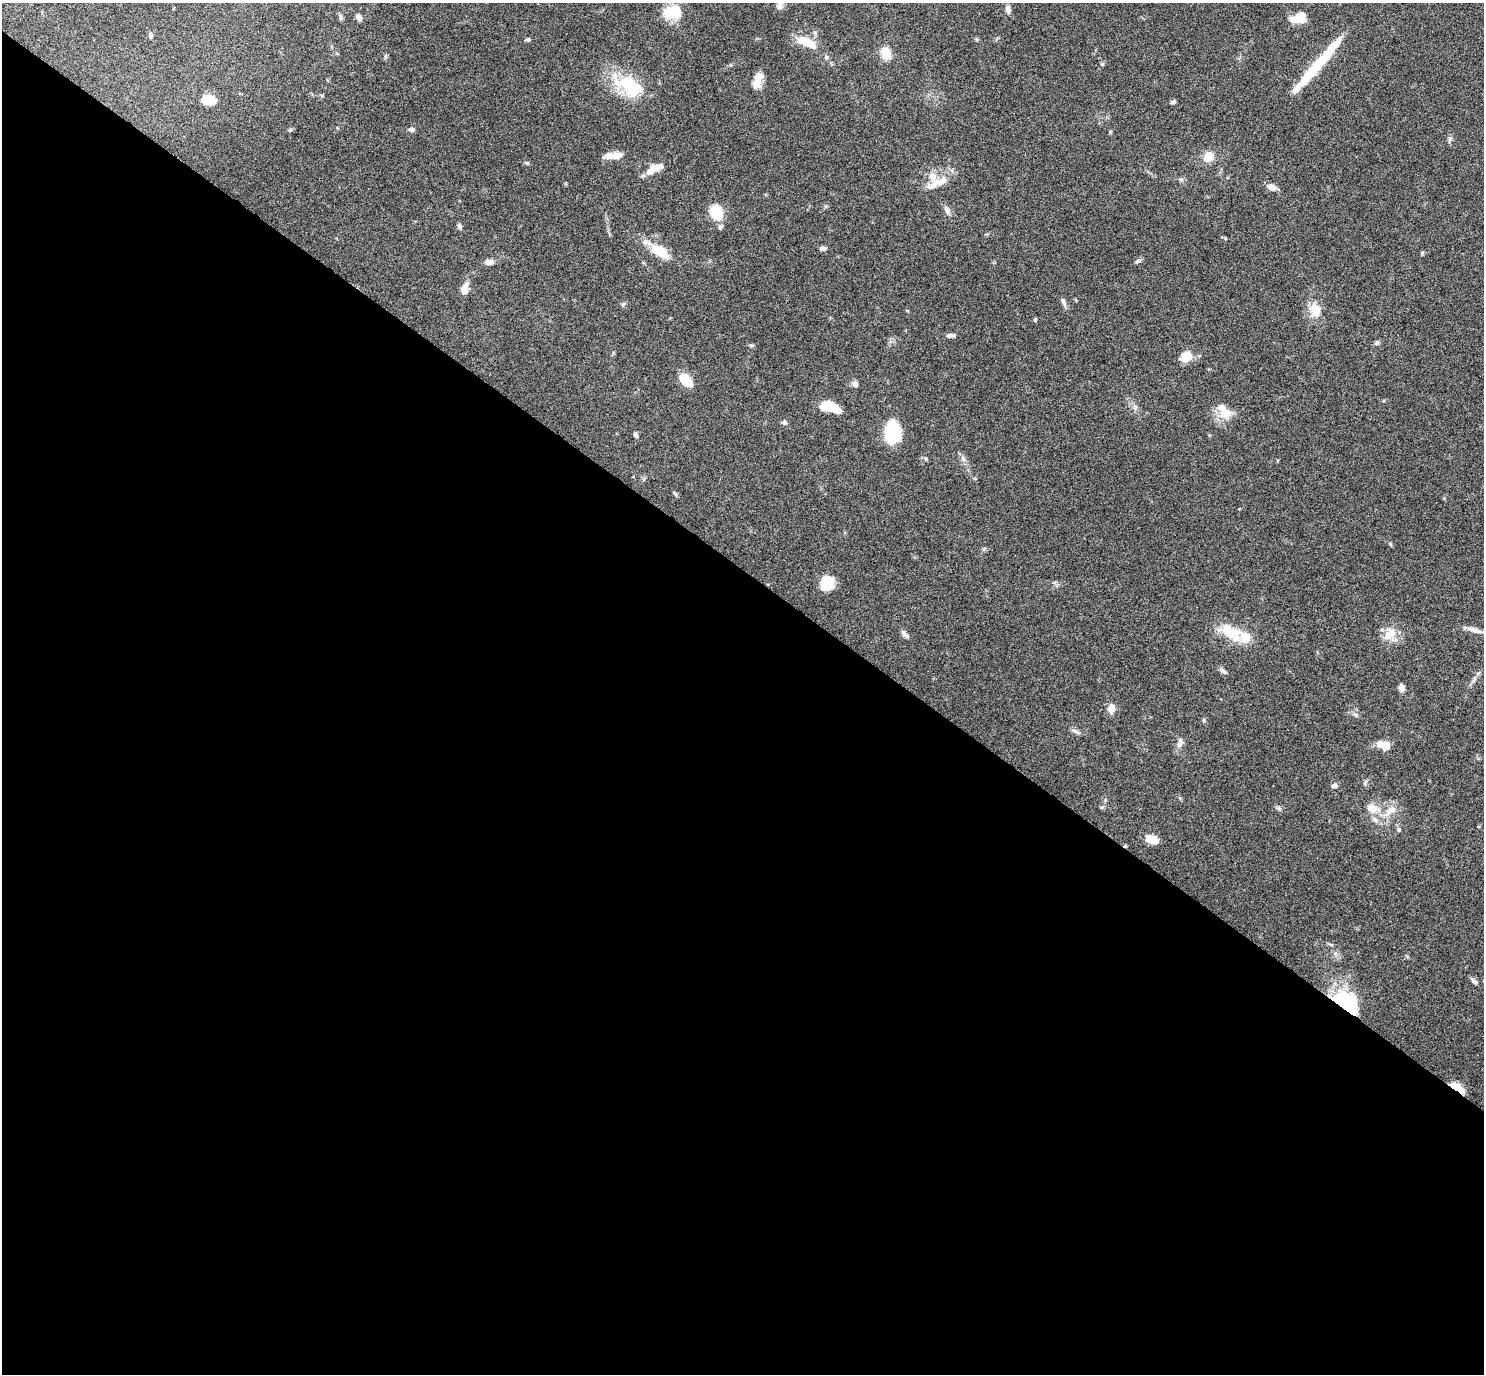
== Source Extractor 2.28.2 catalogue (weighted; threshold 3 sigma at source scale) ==
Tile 14 of 4 x 4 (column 2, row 4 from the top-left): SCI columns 1484-2965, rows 153-1524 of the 5931 x 5935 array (HDU 1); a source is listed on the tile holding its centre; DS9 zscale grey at full resolution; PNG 1486 x 1376 px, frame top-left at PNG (2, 3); no overlay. Shown black and unused: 59% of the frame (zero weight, under 4 of 8 exposures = <1% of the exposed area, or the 3 px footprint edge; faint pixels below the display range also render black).
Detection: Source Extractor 2.28.2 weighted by HDU 2 'WHT'; one run over the whole footprint, this tile lists its part. Background 0.0857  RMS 0.004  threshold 0.0165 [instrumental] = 3 sigma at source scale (4.09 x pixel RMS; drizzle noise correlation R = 1.36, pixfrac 0.8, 0.05/0.05 arcsec/px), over >= 5 px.
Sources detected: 82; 1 inside a brighter object's white glare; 1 cosmic-ray / hot-pixel residue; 1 long thin detection or spike segment (spike, bleed or trail) — not listed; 6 inside a brighter listed object's ellipse — not listed separately; the other 73 listed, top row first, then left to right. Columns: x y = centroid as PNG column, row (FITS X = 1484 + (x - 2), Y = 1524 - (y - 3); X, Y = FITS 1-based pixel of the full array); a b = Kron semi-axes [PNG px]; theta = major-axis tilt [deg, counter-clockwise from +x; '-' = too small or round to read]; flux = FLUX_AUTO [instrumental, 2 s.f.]
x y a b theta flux
1008 9 10 6 -85 1.4
672 12 20 14 13 11
341 17 9 5 88 0.75
358 17 7 5 -53 1.6
1299 18 16 9 15 7.6
151 35 8 5 -85 0.79
528 39 5 5 - 0.66
807 42 23 9 -24 8.3
886 53 12 9 -63 6
1102 64 5 5 - 0.54
757 81 20 9 70 4.3
630 86 40 21 -33 20
208 100 9 6 -6 16
1173 102 6 4 23 0.82
412 129 7 6 - 0.99
290 130 6 5 - 0.55
1450 139 8 5 60 0.82
613 156 21 7 5 3.9
1208 157 12 10 45 4.2
527 163 6 4 -44 0.5
655 168 17 8 14 4.6
1181 179 6 4 -19 0.62
942 181 21 10 29 4.5
1272 187 11 6 -21 2.6
947 210 11 7 -66 1.6
717 212 11 8 -69 18
459 226 7 6 - 0.81
720 226 8 5 50 0.88
823 249 8 5 -1 1
659 251 22 11 -33 10
1422 253 6 4 48 0.49
1138 261 9 4 19 0.85
489 262 10 7 14 1.9
465 289 16 9 81 2.8
1063 302 12 5 -66 1.2
623 304 6 4 18 0.57
1315 310 20 16 85 5.6
1035 320 5 4 - 0.44
951 335 11 5 -1 1.2
1377 343 7 5 46 0.84
751 345 6 4 0 0.55
1185 356 14 11 22 4.8
686 380 19 11 -46 6.6
855 384 7 6 - 1.6
827 406 15 11 3 6.5
1225 412 18 14 2 6.1
784 422 7 6 - 0.92
892 432 22 16 -84 16
635 435 6 4 -74 1.1
963 459 8 6 -69 1.3
675 494 8 4 -48 0.57
1390 544 6 4 -45 0.5
984 549 7 4 53 0.53
827 583 14 13 - 9.1
1475 630 21 6 -16 2.5
1231 633 33 16 -31 11
1390 634 20 11 40 5.3
906 636 11 5 -19 1
1223 671 9 5 -38 1
1474 679 11 4 56 1.1
1402 687 7 6 - 2
1111 708 10 8 85 3.2
1073 730 8 5 -17 0.94
1180 743 16 7 78 1.9
1383 744 15 9 -6 4.2
1335 786 7 6 - 1.5
1279 808 6 5 - 0.72
1372 808 16 12 -46 4.7
1391 810 18 9 37 4.3
1152 839 11 7 -19 7.1
1474 981 9 5 -42 1.2
1346 1001 26 16 -34 31
1457 1087 19 7 -31 5.2
Overlapping masked pixels (flux is a lower limit): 2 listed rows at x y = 1346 1001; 1457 1087